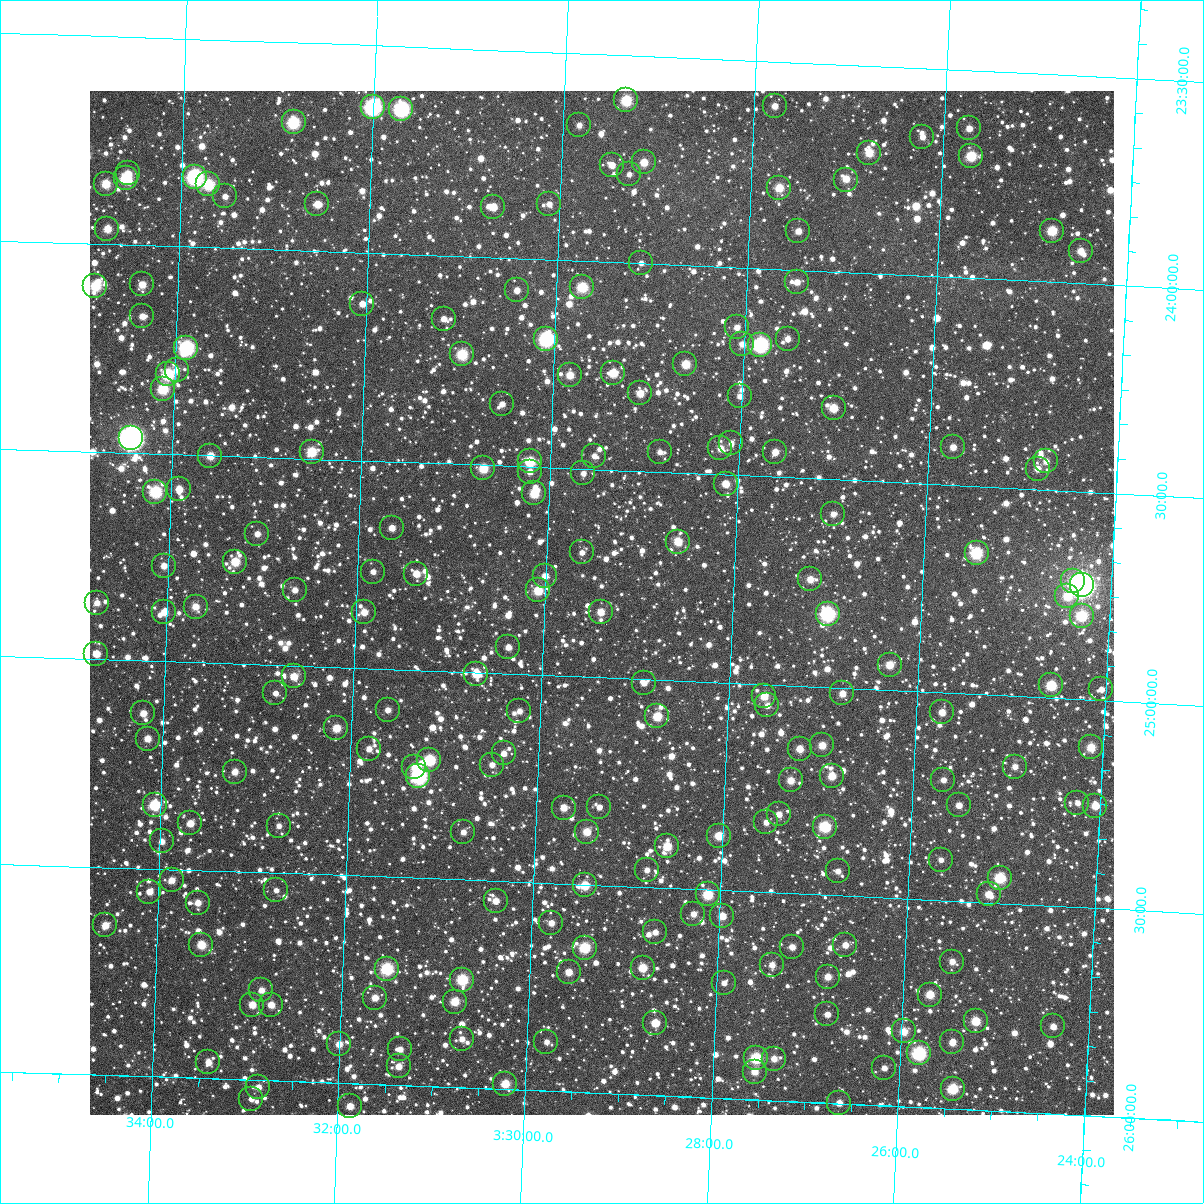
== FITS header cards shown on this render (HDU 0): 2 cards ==
NAXIS1  =                 1024
NAXIS2  =                 1024

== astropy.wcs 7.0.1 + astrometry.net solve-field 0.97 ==
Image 1024 x 1024 px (HDU 0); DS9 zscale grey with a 90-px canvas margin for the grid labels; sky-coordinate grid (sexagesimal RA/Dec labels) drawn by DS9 from the SOLVED WCS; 204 Tycho-2 reference stars matched to detected sources circled (green)
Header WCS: RA---TAN-SIP/DEC--TAN-SIP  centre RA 03:29:24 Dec +24:49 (52.35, +24.82 deg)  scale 8.67 arcsec/px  FOV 148.0' x 148.0'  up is +178 deg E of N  parity flipped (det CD > 0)
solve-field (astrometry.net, Tycho-2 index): VERIFIED the header's WCS against the Tycho-2 star catalogue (verified at 6 index scales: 20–204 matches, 0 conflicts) and refined it, rather than solving blind
Solved WCS: RA---TAN-SIP/DEC--TAN-SIP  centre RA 03:29:24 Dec +24:49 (52.35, +24.82 deg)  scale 8.67 arcsec/px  FOV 148.0' x 148.0'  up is +178 deg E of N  parity flipped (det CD > 0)
The solver's refit moves the header's centre by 0.16 arcsec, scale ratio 1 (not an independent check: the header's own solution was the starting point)
Tycho-2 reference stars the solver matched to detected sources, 204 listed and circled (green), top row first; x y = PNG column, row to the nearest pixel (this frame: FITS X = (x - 90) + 1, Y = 1024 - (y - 91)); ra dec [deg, ICRS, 3 dp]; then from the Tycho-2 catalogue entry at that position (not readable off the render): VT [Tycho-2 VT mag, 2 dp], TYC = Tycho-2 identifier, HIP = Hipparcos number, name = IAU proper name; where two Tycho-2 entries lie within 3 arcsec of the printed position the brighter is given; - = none
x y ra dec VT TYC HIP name
626 100 52.337 +23.609 9.46 1798-731-1 - -
775 106 51.946 +23.607 11.60 1797-897-1 - -
373 107 53.003 +23.647 7.45 1798-588-1 - -
401 109 52.927 +23.650 8.08 1798-1012-1 16440 -
294 122 53.209 +23.692 8.94 1798-1193-1 16529 -
579 125 52.458 +23.673 11.58 1798-646-1 - -
969 128 51.433 +23.640 11.49 1797-675-1 - -
922 137 51.555 +23.666 11.68 1797-933-1 - -
869 153 51.693 +23.709 10.27 1797-1269-1 - -
971 156 51.425 +23.706 9.58 1797-1369-1 - -
644 162 52.284 +23.756 10.85 1797-801-1 - -
612 165 52.368 +23.766 11.39 1798-931-1 - -
128 173 53.639 +23.828 11.27 1798-987-1 - -
629 174 52.322 +23.786 12.86 1797-1419-1 - -
195 177 53.464 +23.831 7.58 1798-411-1 - -
126 178 53.645 +23.839 9.35 1798-1179-1 - -
846 180 51.749 +23.777 10.95 1797-1173-1 16072 -
106 184 53.698 +23.855 10.26 1798-431-1 - -
208 184 53.427 +23.848 9.31 1798-747-1 - -
779 188 51.925 +23.804 10.43 1797-1503-1 - -
225 196 53.382 +23.876 11.95 1798-748-1 - -
317 204 53.139 +23.887 10.87 1798-476-1 - -
549 204 52.529 +23.866 11.65 1798-1167-1 - -
493 207 52.676 +23.878 10.69 1798-788-1 - -
107 229 53.689 +23.963 10.74 1798-454-1 - -
798 231 51.870 +23.906 11.44 1797-1185-1 - -
1052 231 51.202 +23.876 9.86 1797-705-1 - -
1081 251 51.124 +23.921 10.99 1797-1163-1 - -
641 263 52.280 +23.999 11.79 1797-911-1 - -
797 282 51.867 +24.028 11.53 1797-759-1 - -
142 284 53.593 +24.094 10.91 1798-679-1 - -
95 286 53.717 +24.101 9.56 1798-357-1 - -
582 287 52.433 +24.062 9.62 1798-918-1 - -
517 290 52.605 +24.076 11.76 1798-597-1 - -
362 304 53.011 +24.123 11.43 1798-159-1 - -
142 316 53.590 +24.171 11.34 1798-19-1 - -
444 319 52.795 +24.151 11.91 1798-367-1 - -
737 327 52.021 +24.144 11.65 1797-1540-1 - -
546 339 52.522 +24.190 8.25 1798-331-1 16295 -
788 339 51.886 +24.166 11.57 1797-1481-1 - -
742 344 52.005 +24.183 12.18 1797-1155-1 - -
760 345 51.957 +24.183 7.98 1797-657-1 16132 -
186 348 53.472 +24.243 8.35 1798-89-1 - -
462 354 52.743 +24.235 9.56 1798-697-1 - -
685 364 52.152 +24.238 11.18 1797-837-1 - -
177 370 53.495 +24.296 11.36 1798-612-1 - -
613 373 52.342 +24.266 10.19 1798-531-1 - -
168 374 53.518 +24.309 9.25 1798-659-1 - -
570 375 52.456 +24.275 10.65 1798-764-1 - -
163 389 53.530 +24.344 9.65 1798-349-1 16639 -
640 393 52.269 +24.312 10.65 1797-935-1 - -
740 396 52.005 +24.309 12.02 1797-1131-1 - -
502 404 52.633 +24.351 12.07 1798-211-1 - -
834 408 51.756 +24.327 10.39 1797-967-1 16074 -
131 438 53.611 +24.465 6.09 1802-1524-1 16664 -
731 443 52.022 +24.422 11.87 1801-1468-1 - -
953 447 51.435 +24.409 11.14 1801-1502-1 - -
720 448 52.050 +24.436 11.22 1801-1718-1 - -
312 452 53.131 +24.483 9.83 1802-608-1 - -
660 452 52.210 +24.452 12.02 1801-1583-1 - -
775 452 51.905 +24.440 11.21 1801-1425-1 - -
210 456 53.399 +24.501 10.61 1802-1030-1 - -
594 456 52.383 +24.467 11.77 1802-1154-1 - -
530 461 52.553 +24.487 9.60 1802-1226-1 16305 -
1046 461 51.189 +24.432 11.54 1801-1735-1 - -
483 468 52.675 +24.508 10.15 1802-1028-1 - -
1038 469 51.210 +24.450 11.22 1801-1656-1 - -
530 472 52.552 +24.512 11.83 1802-622-1 - -
583 473 52.410 +24.510 11.80 1802-1190-1 - -
726 484 52.033 +24.521 10.77 1801-1402-1 - -
179 489 53.479 +24.584 11.10 1802-58-1 - -
155 492 53.541 +24.592 9.02 1802-1438-1 - -
534 493 52.537 +24.563 10.06 1802-1196-1 - -
833 514 51.745 +24.583 11.56 1801-1072-1 - -
392 528 52.911 +24.660 11.45 1802-1304-1 - -
257 534 53.268 +24.685 11.99 1802-718-1 - -
678 542 52.152 +24.665 10.52 1801-1324-1 - -
582 552 52.406 +24.701 11.88 1802-570-1 - -
977 553 51.360 +24.661 9.16 1801-806-1 - -
235 562 53.324 +24.754 10.18 1802-1250-1 - -
164 566 53.512 +24.770 11.21 1802-826-1 - -
373 572 52.957 +24.767 11.55 1802-1218-1 - -
416 574 52.842 +24.767 11.05 1802-30-1 - -
545 576 52.502 +24.761 11.71 1802-496-1 - -
810 579 51.798 +24.742 11.24 1801-1449-1 - -
1073 581 51.103 +24.715 11.26 1801-1591-1 - -
1082 585 51.077 +24.724 5.64 1801-1864-1 15861 -
295 590 53.163 +24.817 12.30 1802-1232-1 - -
538 590 52.518 +24.797 10.10 1802-452-1 - -
1067 596 51.114 +24.753 10.32 1801-1120-1 - -
97 603 53.687 +24.864 11.22 1802-546-1 - -
196 607 53.425 +24.866 11.26 1802-934-1 - -
164 612 53.508 +24.881 10.93 1802-170-1 16635 -
364 612 52.977 +24.865 10.96 1802-1358-1 - -
601 612 52.349 +24.842 10.96 1802-928-1 - -
828 614 51.747 +24.824 8.33 1801-822-1 16071 -
1082 616 51.073 +24.799 9.42 1801-36-1 - -
508 647 52.591 +24.936 11.52 1802-1118-1 - -
96 654 53.684 +24.986 10.82 1802-692-1 - -
890 665 51.577 +24.939 10.47 1801-1755-1 - -
476 674 52.673 +25.003 10.23 1802-1214-1 - -
294 676 53.158 +25.026 10.74 1802-498-1 - -
644 683 52.226 +25.009 11.90 1801-720-1 - -
1051 685 51.145 +24.970 9.66 1801-686-1 - -
1101 689 51.012 +24.973 11.43 1801-545-1 - -
275 693 53.205 +25.067 11.55 1802-1470-1 - -
842 693 51.698 +25.013 11.15 1801-804-1 - -
764 696 51.906 +25.028 10.51 1801-716-1 - -
767 705 51.896 +25.050 11.54 1801-1509-1 - -
388 710 52.905 +25.098 12.17 1802-1420-1 - -
519 711 52.555 +25.089 11.70 1802-1410-1 - -
942 712 51.432 +25.047 11.02 1801-1445-1 - -
143 713 53.554 +25.126 11.02 1802-500-1 - -
657 716 52.188 +25.088 10.22 1801-1437-1 - -
336 728 53.039 +25.146 10.42 1802-596-1 - -
148 739 53.541 +25.187 11.04 1802-1040-1 - -
822 745 51.746 +25.140 10.79 1801-1748-1 - -
1091 747 51.032 +25.114 10.43 1801-264-1 - -
369 749 52.950 +25.193 11.68 1802-1462-1 - -
800 749 51.806 +25.151 10.90 1801-1415-1 - -
504 753 52.592 +25.192 11.94 1802-752-1 - -
429 760 52.789 +25.215 9.12 1802-370-1 - -
492 765 52.622 +25.220 11.45 1802-602-1 - -
414 767 52.828 +25.233 11.24 1802-878-1 - -
1015 767 51.231 +25.170 11.52 1801-1224-1 - -
235 772 53.306 +25.260 11.16 1802-1428-1 - -
418 776 52.816 +25.255 8.16 1802-378-1 16407 -
832 776 51.717 +25.213 10.61 1801-952-1 - -
791 780 51.826 +25.228 10.92 1801-1386-1 - -
943 780 51.419 +25.210 11.58 1801-1346-1 - -
1077 803 51.060 +25.250 12.33 1801-448-1 - -
155 805 53.516 +25.346 9.40 1802-630-1 - -
959 805 51.375 +25.269 11.72 1801-982-1 - -
1095 806 51.012 +25.254 10.57 1801-280-1 - -
599 807 52.332 +25.312 11.92 1802-164-1 - -
564 808 52.427 +25.317 11.14 1802-22-1 - -
779 814 51.853 +25.311 11.66 1801-1392-1 - -
766 822 51.886 +25.332 11.52 1801-1499-1 - -
190 823 53.420 +25.388 11.08 1802-514-1 - -
279 826 53.184 +25.386 11.70 1802-644-1 - -
825 827 51.730 +25.336 9.22 1801-1388-1 - -
463 832 52.691 +25.385 11.87 1802-332-1 - -
587 832 52.363 +25.373 10.71 1802-98-1 - -
719 836 52.010 +25.369 10.28 1801-1602-1 - -
162 841 53.494 +25.433 11.66 1802-1281-1 - -
667 846 52.147 +25.400 10.40 1801-1314-1 - -
941 860 51.416 +25.402 12.08 1801-1833-1 - -
647 870 52.199 +25.459 11.86 1801-984-1 - -
838 871 51.689 +25.442 11.50 1801-732-1 - -
1000 878 51.257 +25.439 9.42 1801-910-1 - -
172 880 53.464 +25.526 11.33 1802-1189-1 - -
585 885 52.362 +25.502 10.12 1802-1069-1 - -
276 890 53.185 +25.542 12.70 1802-777-1 - -
149 892 53.523 +25.555 11.16 1802-1305-1 - -
708 894 52.033 +25.512 9.81 1801-1696-1 - -
989 894 51.284 +25.480 10.68 1801-1551-1 - -
496 901 52.598 +25.548 11.18 1802-945-1 - -
198 903 53.393 +25.578 11.25 1802-595-1 - -
693 914 52.069 +25.560 11.54 1801-1018-1 - -
722 916 51.992 +25.562 10.94 1801-926-1 - -
551 923 52.447 +25.596 11.50 1802-1065-1 - -
105 925 53.638 +25.640 10.96 1802-755-1 - -
655 932 52.169 +25.608 12.57 1801-1152-1 - -
201 945 53.379 +25.680 10.28 1802-1213-1 - -
845 945 51.660 +25.618 11.38 1801-1166-1 - -
792 947 51.801 +25.629 11.55 1801-1062-1 - -
585 948 52.356 +25.652 9.49 1802-1093-1 - -
952 962 51.373 +25.646 11.61 1801-1006-1 - -
772 965 51.854 +25.674 11.88 1801-1381-1 - -
643 968 52.199 +25.695 10.40 1801-1351-1 - -
387 969 52.882 +25.722 9.11 1802-1343-1 16429 -
569 972 52.395 +25.713 11.15 1802-1051-1 - -
828 977 51.703 +25.697 11.05 1801-1357-1 - -
462 980 52.680 +25.741 9.47 1802-15-1 - -
724 983 51.980 +25.723 11.88 1801-1165-1 - -
261 990 53.215 +25.784 11.44 1802-791-1 - -
930 995 51.428 +25.728 10.40 1801-1311-1 - -
375 998 52.911 +25.792 10.83 1802-597-1 - -
455 1002 52.697 +25.794 10.41 1802-165-1 - -
252 1005 53.238 +25.819 10.95 1802-729-1 - -
271 1005 53.188 +25.818 11.16 1802-335-1 - -
827 1014 51.700 +25.787 11.38 1801-1201-1 - -
976 1021 51.302 +25.787 10.20 1801-883-1 - -
655 1023 52.159 +25.826 10.53 1801-1061-1 - -
1053 1026 51.095 +25.790 11.20 1801-371-1 - -
904 1031 51.493 +25.820 10.60 1801-1107-1 - -
462 1039 52.674 +25.883 12.04 1802-447-1 - -
546 1042 52.447 +25.882 11.65 1802-751-1 - -
952 1042 51.362 +25.841 11.33 1801-1261-1 - -
339 1044 53.002 +25.907 11.19 1802-525-1 - -
400 1049 52.838 +25.914 11.81 1802-879-1 - -
919 1053 51.450 +25.871 8.52 1801-1271-1 15980 -
756 1058 51.885 +25.900 9.33 1801-1073-1 - -
774 1059 51.837 +25.899 11.26 1801-1209-1 - -
208 1062 53.350 +25.961 11.52 1802-979-1 - -
399 1066 52.841 +25.955 11.36 1802-383-1 - -
884 1068 51.541 +25.910 11.72 1801-1213-1 - -
755 1072 51.887 +25.933 11.21 1801-1353-1 - -
505 1084 52.553 +25.987 10.38 1802-517-1 - -
258 1087 53.214 +26.017 11.92 1802-47-1 - -
953 1089 51.355 +25.952 9.56 1801-899-1 15958 -
251 1099 53.232 +26.046 12.25 1802-527-1 - -
839 1103 51.657 +25.999 11.53 1801-1195-1 - -
350 1106 52.967 +26.055 11.11 1802-743-1 - -